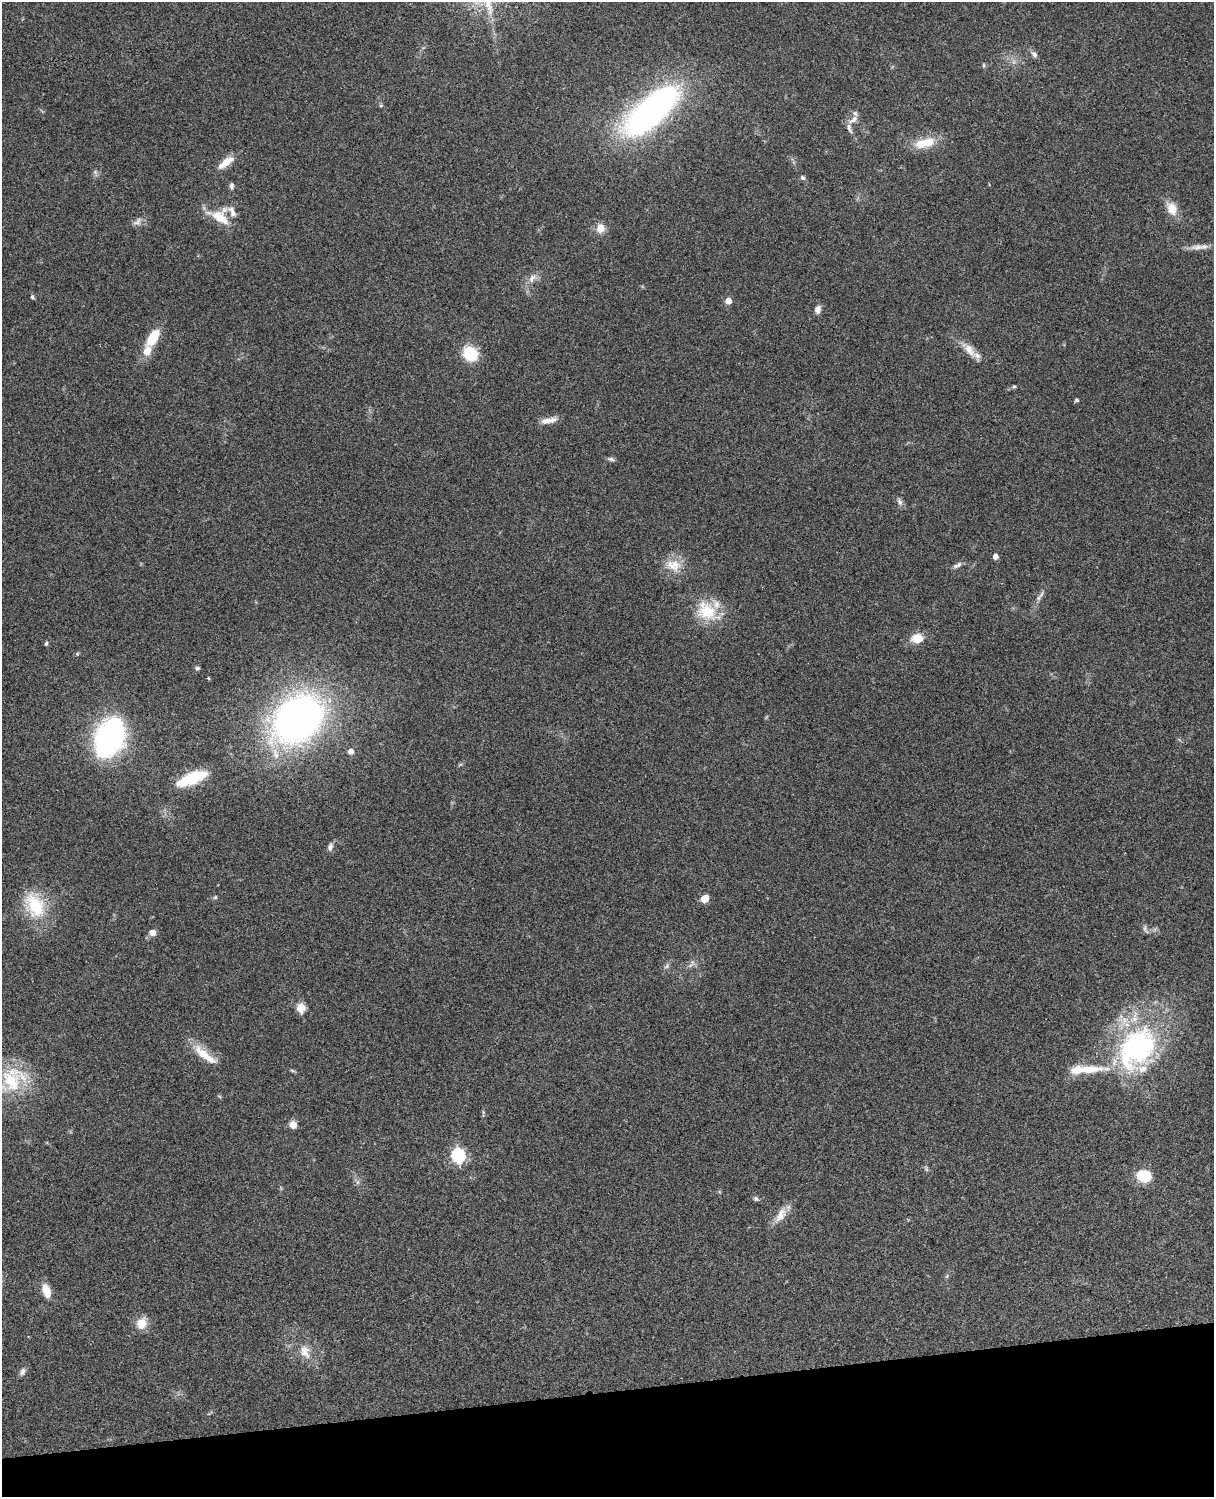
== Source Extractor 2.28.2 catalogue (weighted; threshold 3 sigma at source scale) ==
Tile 10 of 4 x 3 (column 2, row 3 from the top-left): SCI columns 1333-2544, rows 277-1771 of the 5086 x 4926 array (HDU 1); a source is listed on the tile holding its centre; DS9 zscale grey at full resolution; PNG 1216 x 1499 px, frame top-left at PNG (2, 2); no overlay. Shown black and unused: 7% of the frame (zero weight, under 3 of 4 exposures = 6% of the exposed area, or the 3 px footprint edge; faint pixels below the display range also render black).
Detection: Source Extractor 2.28.2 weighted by HDU 2 'WHT'; one run over the whole footprint, this tile lists its part. Background 0.0964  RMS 0.0063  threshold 0.0285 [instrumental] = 3 sigma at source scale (4.5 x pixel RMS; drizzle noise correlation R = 1.50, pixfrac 1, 0.05/0.05 arcsec/px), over >= 5 px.
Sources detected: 73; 1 too faint to see at this stretch — not listed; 8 inside a brighter listed object's ellipse — not listed separately; the other 64 listed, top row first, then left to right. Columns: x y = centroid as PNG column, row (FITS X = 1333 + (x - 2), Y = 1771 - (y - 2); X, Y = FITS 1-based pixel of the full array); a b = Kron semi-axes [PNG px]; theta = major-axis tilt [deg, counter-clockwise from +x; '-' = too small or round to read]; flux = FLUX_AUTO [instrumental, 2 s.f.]
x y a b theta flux
1034 54 10 6 -58 2.3
984 65 6 4 90 0.78
651 111 68 26 42 210
853 120 16 7 41 4
925 143 30 12 14 14
226 162 24 8 38 8
803 178 7 5 -43 1.4
231 186 9 5 86 1.6
1172 209 16 12 -69 9
220 216 25 18 -27 16
137 222 13 8 45 3.2
601 228 9 8 - 7
1198 247 21 8 2 4.9
532 278 16 8 50 4.5
32 297 6 5 - 0.98
728 301 5 5 - 6.6
818 309 10 7 77 3.1
153 338 19 9 59 17
969 350 20 11 -54 7.2
470 353 13 11 -38 24
1014 386 5 4 - 0.86
1077 400 4 4 - 1.2
549 420 24 7 11 5.3
611 459 9 5 -10 1.5
900 502 10 6 -62 2.1
995 556 5 4 - 4
673 565 23 16 -13 11
957 565 13 5 29 2.3
1038 598 14 5 62 2.5
706 611 29 23 -41 24
917 638 15 11 6 8.8
46 644 6 4 72 0.99
77 654 5 4 - 0.76
197 668 6 5 - 1
208 678 4 3 - 0.63
298 719 42 32 44 340
110 738 23 15 66 250
351 751 5 5 - 4.1
193 777 28 11 22 26
330 847 10 7 71 2.5
215 897 6 5 - 0.88
704 899 8 7 - 6.8
35 905 35 24 -66 30
1145 929 13 5 -64 1.8
152 933 6 6 - 4.6
692 962 9 4 -87 1.6
666 966 8 4 46 1.3
301 1008 5 5 - 26
1137 1048 63 42 52 120
205 1055 39 10 -39 13
292 1070 8 3 -19 0.92
1077 1070 19 12 17 8.9
13 1079 38 34 45 44
293 1125 8 7 - 4.9
458 1156 6 6 - 110
1143 1176 10 8 -15 27
357 1182 7 4 90 1.3
756 1199 7 6 - 1.3
780 1215 23 11 61 7.7
947 1276 6 4 72 0.85
46 1291 18 9 -73 8.3
142 1323 15 12 68 7.7
305 1352 20 13 -72 8.8
22 1372 11 6 67 2.1
Isophote crosses this tile's border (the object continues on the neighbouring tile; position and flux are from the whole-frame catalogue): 1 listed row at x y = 13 1079